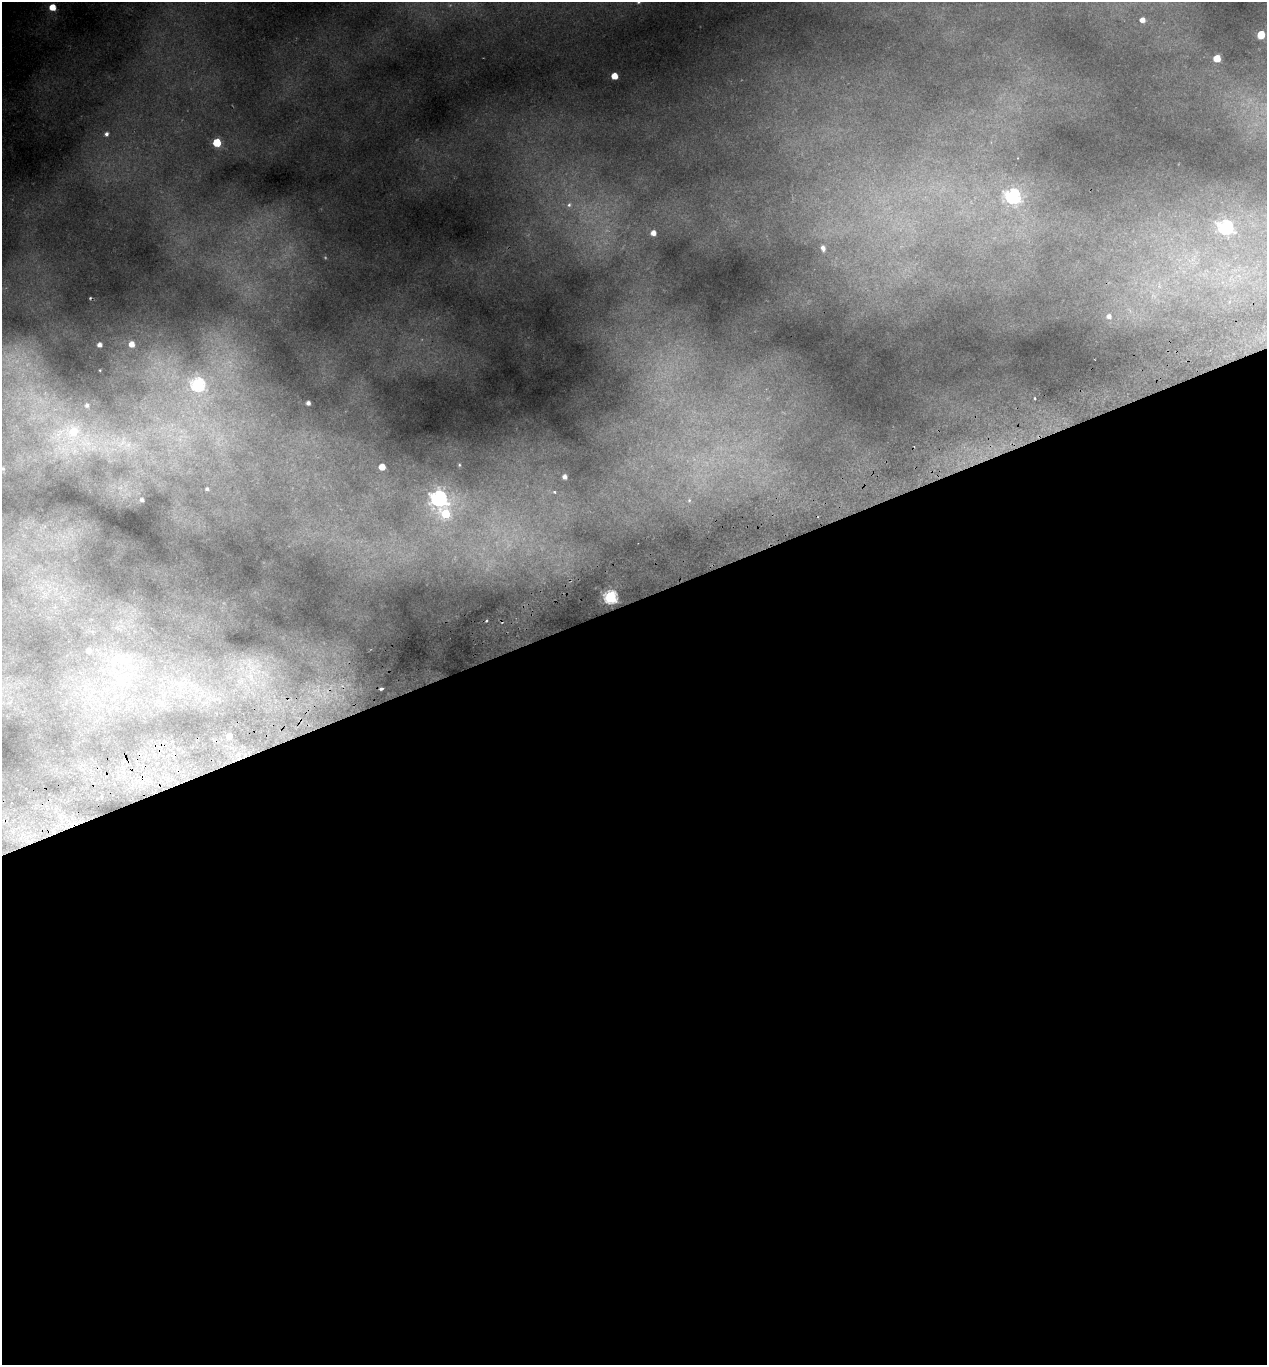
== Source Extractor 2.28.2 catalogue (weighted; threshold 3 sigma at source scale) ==
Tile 15 of 4 x 4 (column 3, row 4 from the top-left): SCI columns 2657-3921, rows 61-1423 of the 5365 x 5569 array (HDU 1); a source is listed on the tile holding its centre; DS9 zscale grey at full resolution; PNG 1269 x 1367 px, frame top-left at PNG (2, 2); no overlay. Shown black and unused: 56% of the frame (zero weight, under 2 of 3 exposures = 4% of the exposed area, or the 3 px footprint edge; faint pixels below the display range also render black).
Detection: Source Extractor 2.28.2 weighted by HDU 2 'WHT'; one run over the whole footprint, this tile lists its part. Background 0.191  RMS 0.0093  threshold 0.0417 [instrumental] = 3 sigma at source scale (4.5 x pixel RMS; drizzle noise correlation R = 1.50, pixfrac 1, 0.0396/0.0396 arcsec/px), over >= 5 px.
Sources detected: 43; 2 too faint to see at this stretch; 3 cosmic-ray / hot-pixel residue — not listed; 2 inside a brighter listed object's ellipse — not listed separately; the other 36 listed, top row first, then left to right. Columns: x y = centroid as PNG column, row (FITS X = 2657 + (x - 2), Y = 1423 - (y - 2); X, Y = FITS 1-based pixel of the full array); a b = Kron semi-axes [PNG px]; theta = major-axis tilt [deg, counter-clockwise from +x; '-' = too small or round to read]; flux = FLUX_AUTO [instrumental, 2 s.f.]
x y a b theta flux
638 2 5 5 - 1.9
52 7 6 5 - 18
1142 20 5 5 - 6.3
1261 35 5 5 - 27
1217 58 5 5 - 22
614 76 5 5 - 15
106 134 6 5 - 2.8
217 143 5 5 - 49
1013 196 7 6 - 180
569 205 9 7 29 4
1225 227 7 6 - 160
653 233 5 5 - 6.6
823 248 7 5 -71 3.8
1109 316 6 6 - 3.6
131 344 5 5 - 8.3
99 345 4 4 - 4
197 384 7 6 - 130
308 403 4 4 - 3.2
72 435 58 46 7 150
459 465 5 4 - 1
382 467 5 5 - 15
3 468 7 7 - 3.1
564 477 4 4 - 3.8
207 489 4 4 - 1.8
554 492 4 3 - 1.2
439 498 7 7 - 270
142 500 4 3 - 2.3
689 500 6 5 - 1.5
445 514 7 6 - 42
610 597 6 6 - 170
487 620 3 3 - 1.9
89 651 6 6 - 4.5
129 659 10 7 -79 5.7
251 666 46 29 -40 66
381 689 4 2 - 2.2
229 736 4 4 - 7.6
Isophote crosses this tile's border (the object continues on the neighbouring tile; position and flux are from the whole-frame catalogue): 2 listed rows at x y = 638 2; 3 468